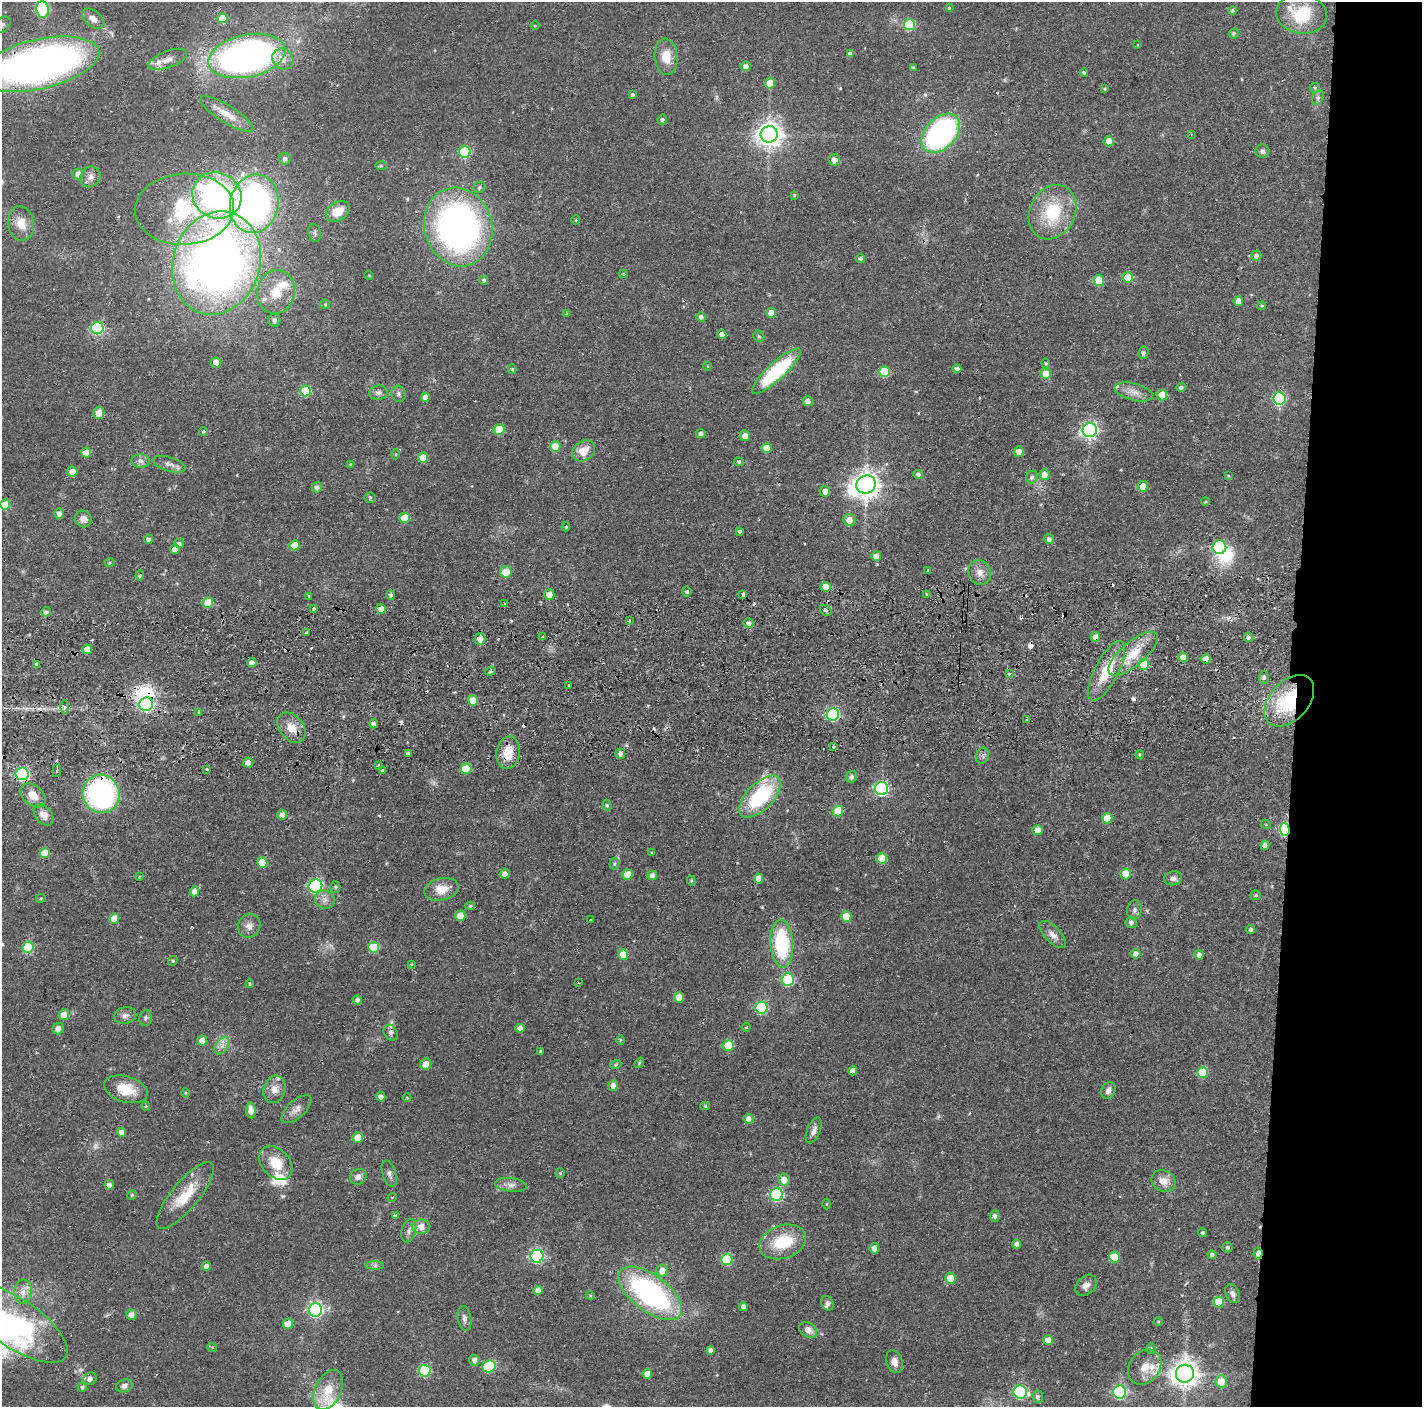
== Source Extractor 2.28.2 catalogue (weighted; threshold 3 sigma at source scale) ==
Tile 6 of 3 x 3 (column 3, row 2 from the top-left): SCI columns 2842-4261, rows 1495-2899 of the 4264 x 4394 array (HDU 1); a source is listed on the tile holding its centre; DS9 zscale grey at full resolution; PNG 1424 x 1409 px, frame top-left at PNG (2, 2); each listed source drawn as its Kron ellipse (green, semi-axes under 4 px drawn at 4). Shown black and unused: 9% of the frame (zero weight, under 2 of 3 exposures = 3% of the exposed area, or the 3 px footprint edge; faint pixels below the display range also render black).
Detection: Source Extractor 2.28.2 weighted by HDU 2 'WHT'; one run over the whole footprint, this tile lists its part. Background 0.0456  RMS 0.0065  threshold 0.0294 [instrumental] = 3 sigma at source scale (4.5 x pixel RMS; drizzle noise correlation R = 1.50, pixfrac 1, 0.05/0.05 arcsec/px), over >= 5 px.
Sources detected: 379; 1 too faint to see at this stretch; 2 inside a brighter object's white glare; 21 cosmic-ray / hot-pixel residue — neither listed nor drawn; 12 inside a brighter listed object's ellipse — not listed separately; the other 343 listed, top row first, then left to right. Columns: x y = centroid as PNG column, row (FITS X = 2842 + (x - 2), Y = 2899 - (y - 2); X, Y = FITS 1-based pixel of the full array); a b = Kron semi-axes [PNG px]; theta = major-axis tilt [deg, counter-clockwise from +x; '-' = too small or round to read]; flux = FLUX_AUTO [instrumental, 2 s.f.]
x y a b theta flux
949 8 4 4 - 0.82
42 10 8 6 -84 41
1233 10 4 4 - 1.1
1302 14 25 19 -8 36
222 18 5 5 - 12
93 19 13 8 -39 4.8
909 24 5 5 - 36
2 25 9 6 46 2
535 26 4 3 - 0.53
1234 33 5 4 - 1.3
1137 45 3 2 - 0.59
850 53 4 4 - 2.7
247 56 39 21 12 280
666 57 18 11 -84 11
168 59 20 8 21 5.7
283 59 11 10 - 6.5
39 64 61 24 13 400
746 66 5 5 - 3.3
913 68 3 3 - 0.8
1084 73 4 3 - 1.1
770 83 5 5 - 8.7
1105 88 4 3 - 0.89
1315 88 5 5 - 0.91
632 94 4 4 - 1.1
1318 98 7 5 69 1.7
227 114 31 8 -31 9.4
662 120 5 4 - 1.2
941 133 23 15 46 140
769 134 8 8 - 630
1191 134 3 3 - 0.53
1109 141 5 5 - 5.3
1262 151 7 6 - 2
465 152 6 5 - 45
285 159 6 5 - 1.9
834 160 6 5 - 4.7
381 166 6 4 0 0.75
78 174 6 5 - 3.7
90 177 11 9 52 3.6
479 187 6 5 - 1.2
217 195 25 22 -25 150
794 195 4 3 - 0.79
254 204 29 24 78 230
184 209 49 35 3 59
338 211 13 9 32 10
1053 212 28 22 63 35
576 220 4 4 - 0.63
21 223 17 13 -82 9.7
458 227 40 34 -73 270
315 233 9 6 -79 1.7
1256 256 5 5 - 2.3
860 258 5 4 - 1.5
216 263 53 43 71 540
623 274 4 3 - 0.89
369 275 4 3 - 0.48
1128 278 5 5 - 16
484 280 4 4 - 1.4
1099 281 5 5 - 22
276 292 22 19 80 18
1238 301 5 5 - 4.7
325 304 5 4 - 0.85
1262 306 4 3 - 0.71
771 313 5 5 - 7.6
567 314 4 3 - 0.97
701 317 5 5 - 2.2
274 320 6 6 - 2.6
97 328 6 6 - 74
722 334 4 4 - 4.1
759 336 6 5 - 1
1143 353 6 5 - 1.5
216 362 5 5 - 7.6
1046 363 5 4 - 0.76
707 366 4 3 - 0.43
512 369 5 4 - 1
957 369 4 4 - 2.4
776 371 32 8 42 61
884 372 5 5 - 26
1046 374 5 5 - 12
1181 387 5 4 - 1.6
306 391 5 5 - 33
1134 392 19 8 -15 5.9
378 393 9 7 8 2.5
399 394 8 7 - 2
1162 395 5 5 - 13
425 397 4 4 - 4.1
1279 398 6 6 - 73
808 401 5 5 - 3.4
99 413 6 5 - 6.2
499 429 5 5 - 15
1090 430 7 7 - 190
203 431 4 4 - 1.1
701 434 5 4 - 2.7
745 436 5 5 - 4.2
555 446 5 5 - 10
767 448 5 5 - 7.6
584 451 12 9 34 9.4
1019 452 5 5 - 5.3
86 453 5 5 - 9.9
396 454 5 3 - 0.56
423 458 5 5 - 12
140 461 9 7 -3 2.6
739 462 5 4 - 1.3
169 464 17 7 -16 3.8
351 464 4 4 - 0.85
72 471 5 5 - 6.5
918 474 5 4 - 2
1045 474 6 5 - 5.6
1228 476 3 3 - 0.68
1032 477 7 5 62 1.5
866 484 10 9 - 710
1143 486 5 5 - 7.5
317 487 5 5 - 2.3
825 491 5 5 - 4.4
370 498 5 5 - 1
1205 502 4 3 - 0.63
5 505 5 5 - 11
59 513 5 4 - 3.1
404 518 5 5 - 14
83 519 9 8 - 3.8
849 520 6 6 - 7.1
566 527 4 3 - 0.78
740 531 4 3 - 1.4
148 539 4 4 - 2.6
1049 539 5 5 - 2.3
179 543 5 4 - 1.5
294 545 5 5 - 11
1219 547 7 7 - 66
175 549 5 4 - 4.5
876 556 5 5 - 4.7
109 562 5 4 - 0.9
928 570 3 3 - 2.3
506 572 6 6 - 14
980 572 13 11 -66 5.4
140 575 5 4 - 0.86
825 587 5 5 - 7.7
687 591 5 4 - 1.3
743 594 4 3 - 4.9
391 595 5 4 - 1.6
549 595 5 5 - 8.3
926 595 3 3 - 5.8
309 596 3 3 - 1.1
208 602 5 5 - 18
504 604 3 3 - 0.72
313 609 3 3 - 3.6
381 609 5 4 - 6.3
826 610 6 5 - 1.7
46 612 5 4 - 1.8
629 621 3 2 - 1.5
749 623 5 5 - 3.1
307 633 3 3 - 3.7
542 636 3 3 - 0.86
1096 637 5 4 - 5.6
1248 637 5 4 - 2.2
480 639 5 5 - 6.3
87 649 5 5 - 8.4
1133 654 31 12 40 17
1183 657 5 4 - 5.7
1206 659 5 4 - 5.2
252 663 4 4 - 3.8
36 664 3 3 - 0.83
1144 664 5 5 - 24
490 671 5 4 - 1
1107 671 33 12 63 23
1009 674 3 3 - 0.7
1264 677 6 5 - 1.8
568 685 3 3 - 1.7
473 700 5 5 - 11
1289 701 30 19 47 53
146 704 7 6 - 100
65 707 6 4 90 1.4
198 712 4 3 - 1.6
833 714 6 6 - 85
1027 720 3 3 - 1.9
374 724 5 4 - 2.5
291 728 17 12 -51 9
833 747 3 3 - 1
408 753 4 3 - 2
508 753 16 11 81 12
620 754 5 5 - 2.8
1139 755 4 3 - 0.71
982 756 8 6 71 1.9
248 763 5 5 - 3.3
378 765 3 2 - 0.82
207 769 4 3 - 0.74
466 769 5 5 - 20
57 771 6 2 85 0.8
382 771 4 4 - 2.4
22 774 6 6 - 87
852 777 6 5 - 2.3
881 788 6 6 - 120
101 794 19 18 - 130
33 795 14 10 -41 7.2
760 797 26 13 46 55
607 805 5 4 - 1.1
838 811 5 5 - 20
44 815 12 8 -51 5.4
282 815 5 4 - 3.1
1107 818 5 5 - 15
1266 825 5 3 - 0.54
1038 830 5 5 - 7.6
1285 830 6 5 - 70
1265 845 5 4 - 2.3
45 853 5 5 - 11
651 853 4 2 - 0.46
882 859 5 5 - 16
262 863 5 5 - 12
614 864 5 5 - 0.97
505 874 5 4 - 3.8
628 874 5 5 - 12
1126 874 5 5 - 16
652 876 5 4 - 3.9
139 877 3 3 - 0.57
758 878 5 4 - 4.9
1173 878 9 7 11 2.8
691 881 5 4 - 0.76
315 886 7 6 - 100
335 887 5 5 - 1
441 889 17 11 14 11
194 891 5 4 - 4.4
1256 895 5 4 - 0.97
41 898 5 4 - 0.78
325 900 10 9 - 3.7
470 906 5 4 - 0.89
1134 910 9 7 81 2.3
460 916 5 5 - 12
846 916 5 5 - 18
114 918 5 5 - 10
591 920 3 3 - 1.3
1131 922 5 5 - 2.3
249 926 12 11 - 4.4
1251 930 5 4 - 1.4
1053 935 17 8 -46 4.6
782 944 24 11 -87 52
28 947 6 5 - 31
374 947 5 5 - 29
623 954 5 5 - 9.1
1136 954 5 5 - 2.8
1199 955 5 4 - 3.1
173 961 5 4 - 0.89
412 964 3 3 - 0.66
788 980 6 6 - 59
578 983 3 2 - 0.43
250 984 4 4 - 0.74
679 997 5 5 - 7.2
357 1000 5 4 - 1.7
761 1008 6 6 - 64
64 1015 5 5 - 6.6
125 1015 11 8 12 3.3
145 1018 8 6 79 1.6
746 1027 5 4 - 0.74
58 1028 6 5 - 4.2
520 1028 5 4 - 3.3
391 1033 8 6 -59 2
621 1040 5 3 - 0.66
202 1041 5 5 - 4.8
729 1045 5 5 - 22
222 1046 10 6 54 3.4
540 1051 3 2 - 0.57
639 1063 5 4 - 0.78
426 1064 6 5 - 5.2
616 1064 6 3 20 0.75
853 1071 4 4 - 5.2
1202 1073 5 5 - 23
613 1086 5 4 - 4.7
126 1089 22 13 -17 15
274 1089 14 11 74 6.1
1108 1090 8 6 67 2.9
186 1093 5 3 - 0.68
381 1097 5 4 - 2.5
407 1098 4 3 - 0.51
146 1106 4 4 - 0.85
705 1106 5 4 - 0.87
296 1109 18 8 42 4.7
251 1110 8 5 -84 6.1
749 1119 5 5 - 4
814 1130 14 6 67 3.3
122 1132 4 4 - 4
358 1138 5 5 - 14
276 1163 19 13 -46 15
560 1173 5 4 - 0.83
389 1174 14 6 -72 2.7
358 1177 8 7 - 3.3
784 1180 6 6 - 6.9
1163 1181 12 10 -26 7
109 1185 5 4 - 2.7
511 1185 16 7 -6 3.8
132 1195 5 4 - 0.77
185 1195 42 13 51 20
777 1195 6 6 - 91
392 1197 5 3 - 0.61
827 1204 5 3 - 0.57
395 1216 4 4 - 1.1
995 1216 5 5 - 2
421 1227 9 7 1 6.3
409 1231 12 7 74 3.1
1203 1233 4 4 - 1.1
783 1242 24 16 19 27
1017 1244 4 4 - 2.1
1228 1247 5 5 - 1.3
874 1248 5 4 - 4
1258 1253 6 4 85 3.5
1212 1255 4 4 - 1.5
537 1256 6 6 - 99
1115 1257 5 5 - 16
727 1259 5 5 - 39
375 1265 9 4 -1 1.7
206 1266 4 4 - 2.4
662 1271 6 6 - 4.7
950 1278 5 5 - 9
1086 1285 12 9 46 3.7
23 1291 12 9 88 5.2
538 1291 4 4 - 4.7
650 1293 37 18 -37 130
1233 1294 10 6 -63 2.9
590 1295 4 4 - 0.64
1219 1302 5 5 - 17
827 1303 7 6 - 1.6
743 1306 5 4 - 2.3
315 1310 7 6 - 150
131 1315 5 5 - 3.9
464 1318 12 6 -79 2.5
1158 1322 4 4 - 0.69
15 1323 61 24 -34 88
288 1324 5 5 - 11
808 1330 10 7 -35 5.3
1048 1340 5 4 - 7.6
212 1347 5 3 - 0.61
1151 1348 5 4 - 0.99
710 1350 4 4 - 1.9
475 1360 5 5 - 2.9
894 1362 12 8 -72 4.7
489 1366 7 6 - 42
1145 1367 19 15 51 11
425 1371 6 6 - 47
647 1374 5 4 - 6.4
1185 1374 9 9 - 740
90 1379 7 6 - 3.2
1221 1381 6 6 - 11
124 1386 8 6 19 2.4
82 1387 4 4 - 1.2
328 1390 21 13 65 14
1020 1392 7 6 - 91
1120 1392 6 6 - 94
1038 1397 6 5 - 2.1
Overlapping masked pixels (flux is a lower limit): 14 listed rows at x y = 39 64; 216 263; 866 484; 743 594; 1096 637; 1133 654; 1206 659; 1289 701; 146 704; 508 753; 22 774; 101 794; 1285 830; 1258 1253
Isophote crosses this tile's border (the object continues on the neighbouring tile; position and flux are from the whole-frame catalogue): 4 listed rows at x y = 42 10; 2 25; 39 64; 15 1323